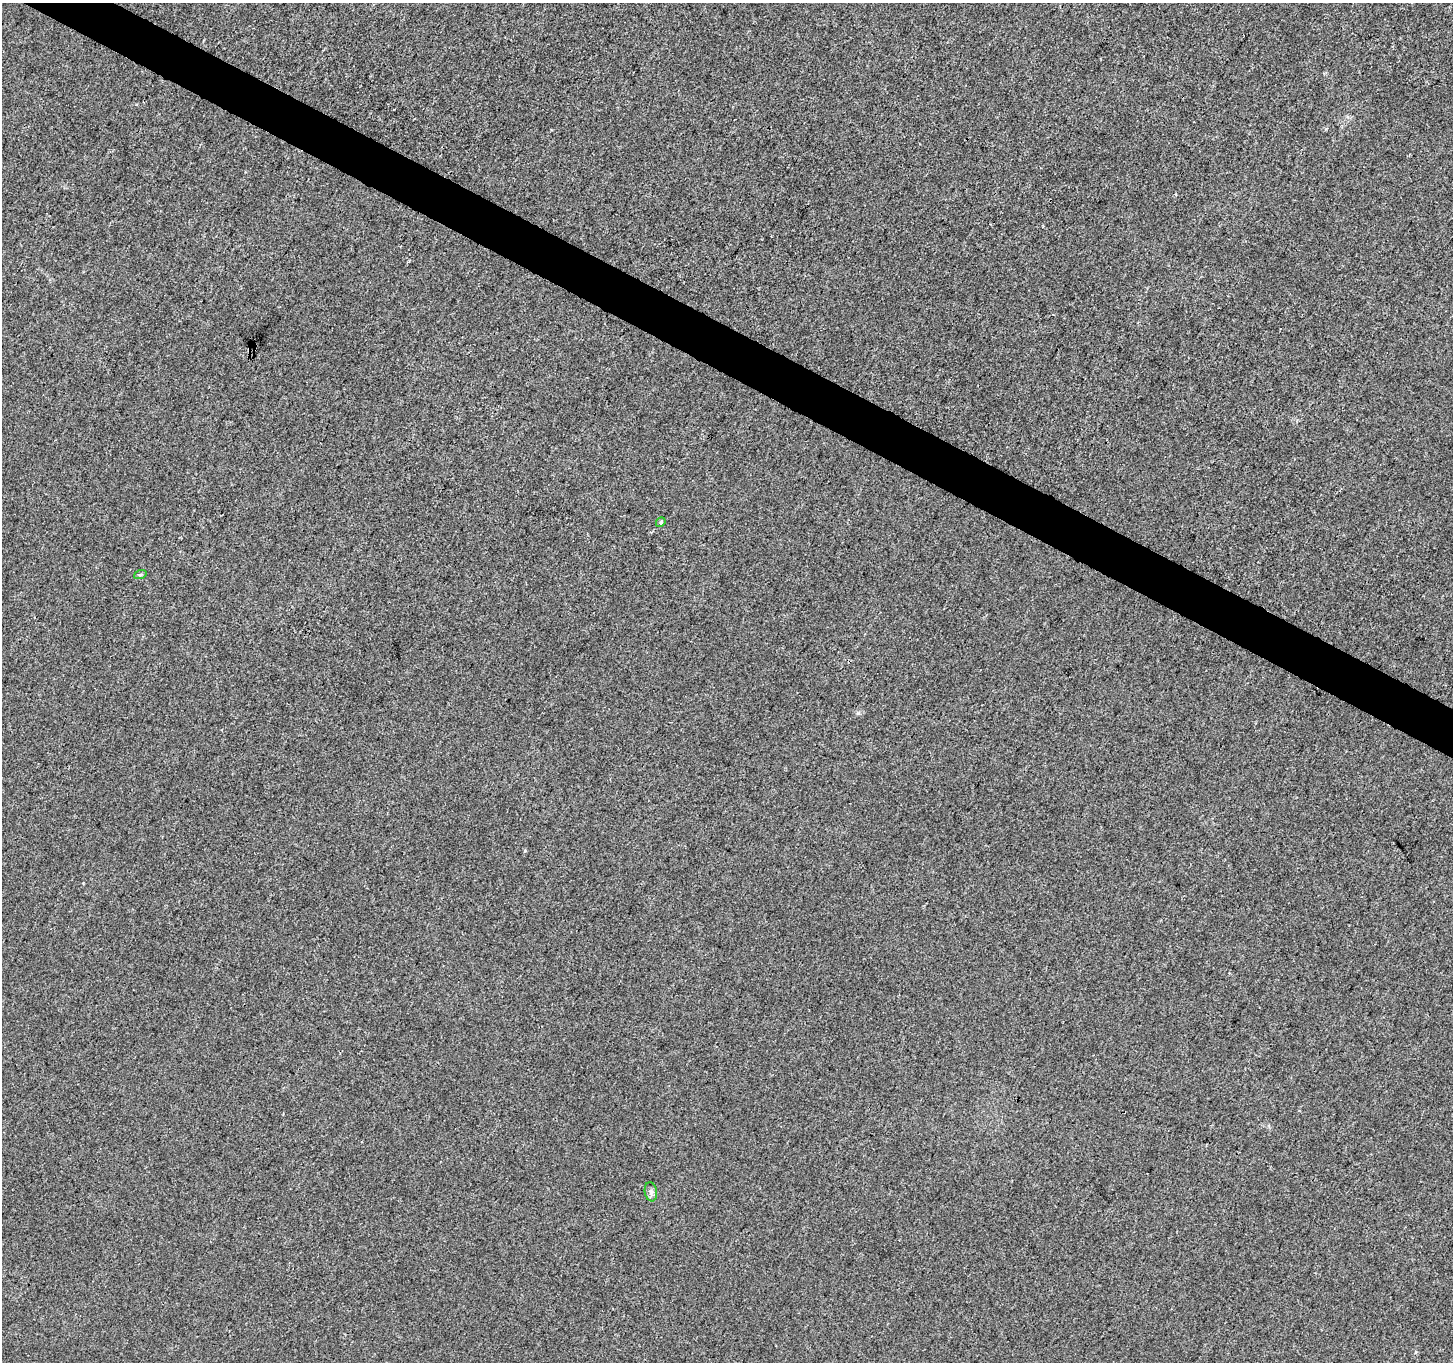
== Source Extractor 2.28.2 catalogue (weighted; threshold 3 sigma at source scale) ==
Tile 11 of 4 x 4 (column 3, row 3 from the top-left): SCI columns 2903-4353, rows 1557-2916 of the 5812 x 5898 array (HDU 1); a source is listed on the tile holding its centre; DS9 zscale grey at full resolution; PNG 1455 x 1364 px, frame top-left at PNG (2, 3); each listed source drawn as its Kron ellipse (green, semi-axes under 4 px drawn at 4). Shown black and unused: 3% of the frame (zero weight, under 3 of 4 exposures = <1% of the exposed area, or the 3 px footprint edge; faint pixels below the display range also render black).
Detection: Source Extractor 2.28.2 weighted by HDU 2 'WHT'; one run over the whole footprint, this tile lists its part. Background 9.15e-04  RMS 0.0028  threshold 0.0128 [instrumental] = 3 sigma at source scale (4.5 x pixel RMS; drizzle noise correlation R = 1.50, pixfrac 1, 0.0396/0.0396 arcsec/px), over >= 5 px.
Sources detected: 4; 1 cosmic-ray / hot-pixel residue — neither listed nor drawn; the other 3 listed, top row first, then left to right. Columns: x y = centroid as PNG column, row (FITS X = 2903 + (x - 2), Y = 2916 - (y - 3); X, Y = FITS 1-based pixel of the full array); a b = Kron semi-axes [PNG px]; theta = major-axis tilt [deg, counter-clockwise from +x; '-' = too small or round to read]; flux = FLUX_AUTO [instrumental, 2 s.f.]
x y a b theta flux
661 522 5 4 - 0.33
140 575 6 4 19 0.39
651 1192 9 6 -81 0.92